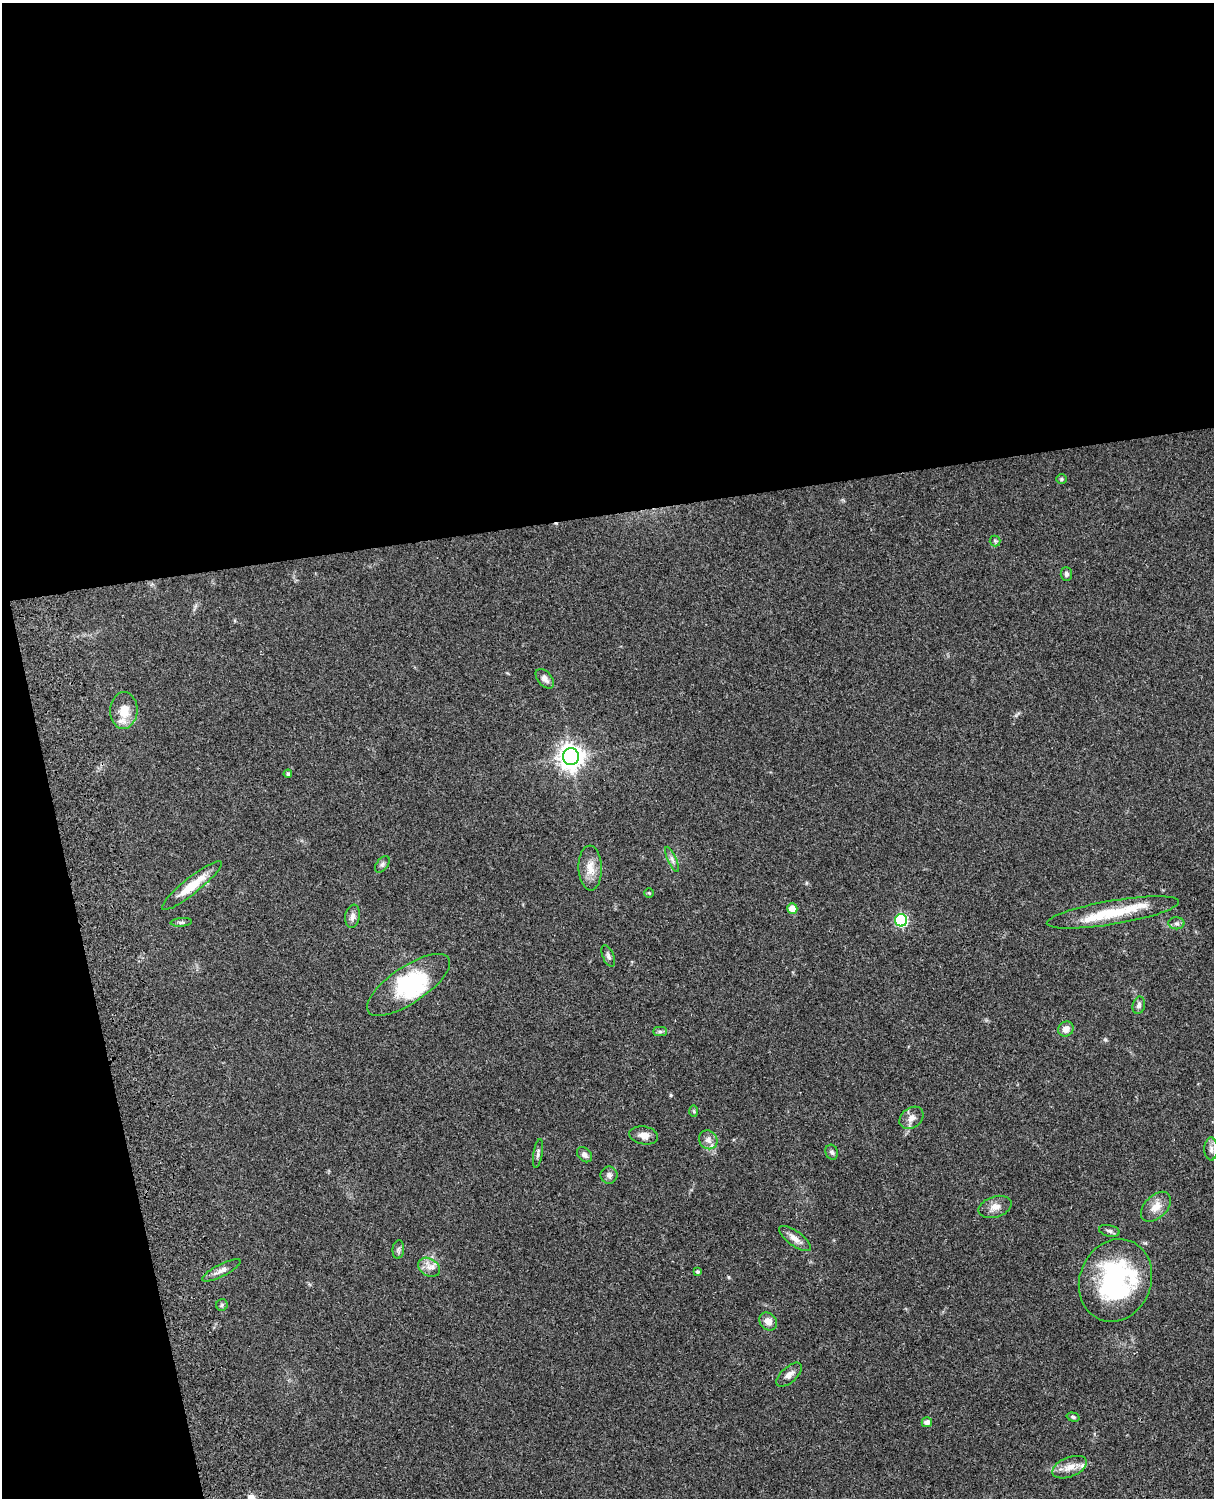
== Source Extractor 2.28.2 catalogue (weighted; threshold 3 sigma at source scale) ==
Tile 1 of 4 x 3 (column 1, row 1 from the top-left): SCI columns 122-1333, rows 3268-4763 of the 5087 x 4926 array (HDU 1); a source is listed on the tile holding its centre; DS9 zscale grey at full resolution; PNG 1216 x 1500 px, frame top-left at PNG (2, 3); each listed source drawn as its Kron ellipse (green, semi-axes under 4 px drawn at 4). Shown black and unused: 39% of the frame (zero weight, under 3 of 4 exposures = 6% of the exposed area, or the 3 px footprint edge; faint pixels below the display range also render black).
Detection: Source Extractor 2.28.2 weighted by HDU 2 'WHT'; one run over the whole footprint, this tile lists its part. Background 0.0965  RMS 0.0063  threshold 0.0283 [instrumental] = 3 sigma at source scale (4.5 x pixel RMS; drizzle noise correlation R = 1.50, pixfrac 1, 0.05/0.05 arcsec/px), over >= 5 px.
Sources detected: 51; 2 inside a brighter object's white glare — neither listed nor drawn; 2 inside a brighter listed object's ellipse — not listed separately; the other 47 listed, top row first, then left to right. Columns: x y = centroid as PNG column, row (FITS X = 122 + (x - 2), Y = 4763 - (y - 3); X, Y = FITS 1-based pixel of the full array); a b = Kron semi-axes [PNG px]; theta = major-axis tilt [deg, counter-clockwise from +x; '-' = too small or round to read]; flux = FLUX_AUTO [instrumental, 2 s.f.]
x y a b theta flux
1061 479 5 5 - 0.84
995 541 5 5 - 0.85
1066 574 7 6 - 1.8
545 679 11 7 -50 3.2
124 710 18 13 87 11
571 757 8 8 - 570
288 774 4 3 - 1.2
672 859 14 4 -66 2.2
382 864 9 5 54 1.6
590 868 22 11 -88 8.6
192 886 38 8 39 15
649 893 4 4 - 0.66
792 909 5 5 - 7.9
1113 912 67 12 9 29
352 916 12 7 79 3
901 920 6 6 - 74
181 922 11 4 5 1.4
1176 923 8 6 1 1.9
608 956 11 5 -68 1.8
408 985 48 18 34 40
1139 1005 9 6 77 2.4
1066 1029 8 7 - 4.2
660 1032 7 4 0 1.3
694 1111 6 4 -89 0.89
911 1118 13 10 38 4.4
644 1135 14 9 -10 4.4
708 1140 10 8 -49 3.4
1211 1149 11 6 -90 2.6
832 1152 7 6 - 1.7
538 1154 14 4 80 1.7
584 1155 9 6 -46 2.2
609 1175 8 8 - 2.5
995 1207 17 10 17 4.9
1156 1207 18 11 45 7
1109 1231 10 5 -12 1.5
795 1239 19 7 -36 4.7
398 1250 9 5 83 1.7
429 1267 12 8 -32 4.3
221 1270 21 6 27 3.7
698 1272 4 3 - 1
1115 1280 42 35 68 95
222 1305 6 5 - 1.1
768 1321 10 8 -47 4.5
789 1375 16 7 42 3.4
1073 1417 7 4 -16 1
927 1422 5 5 - 2.3
1069 1467 18 9 22 6.4